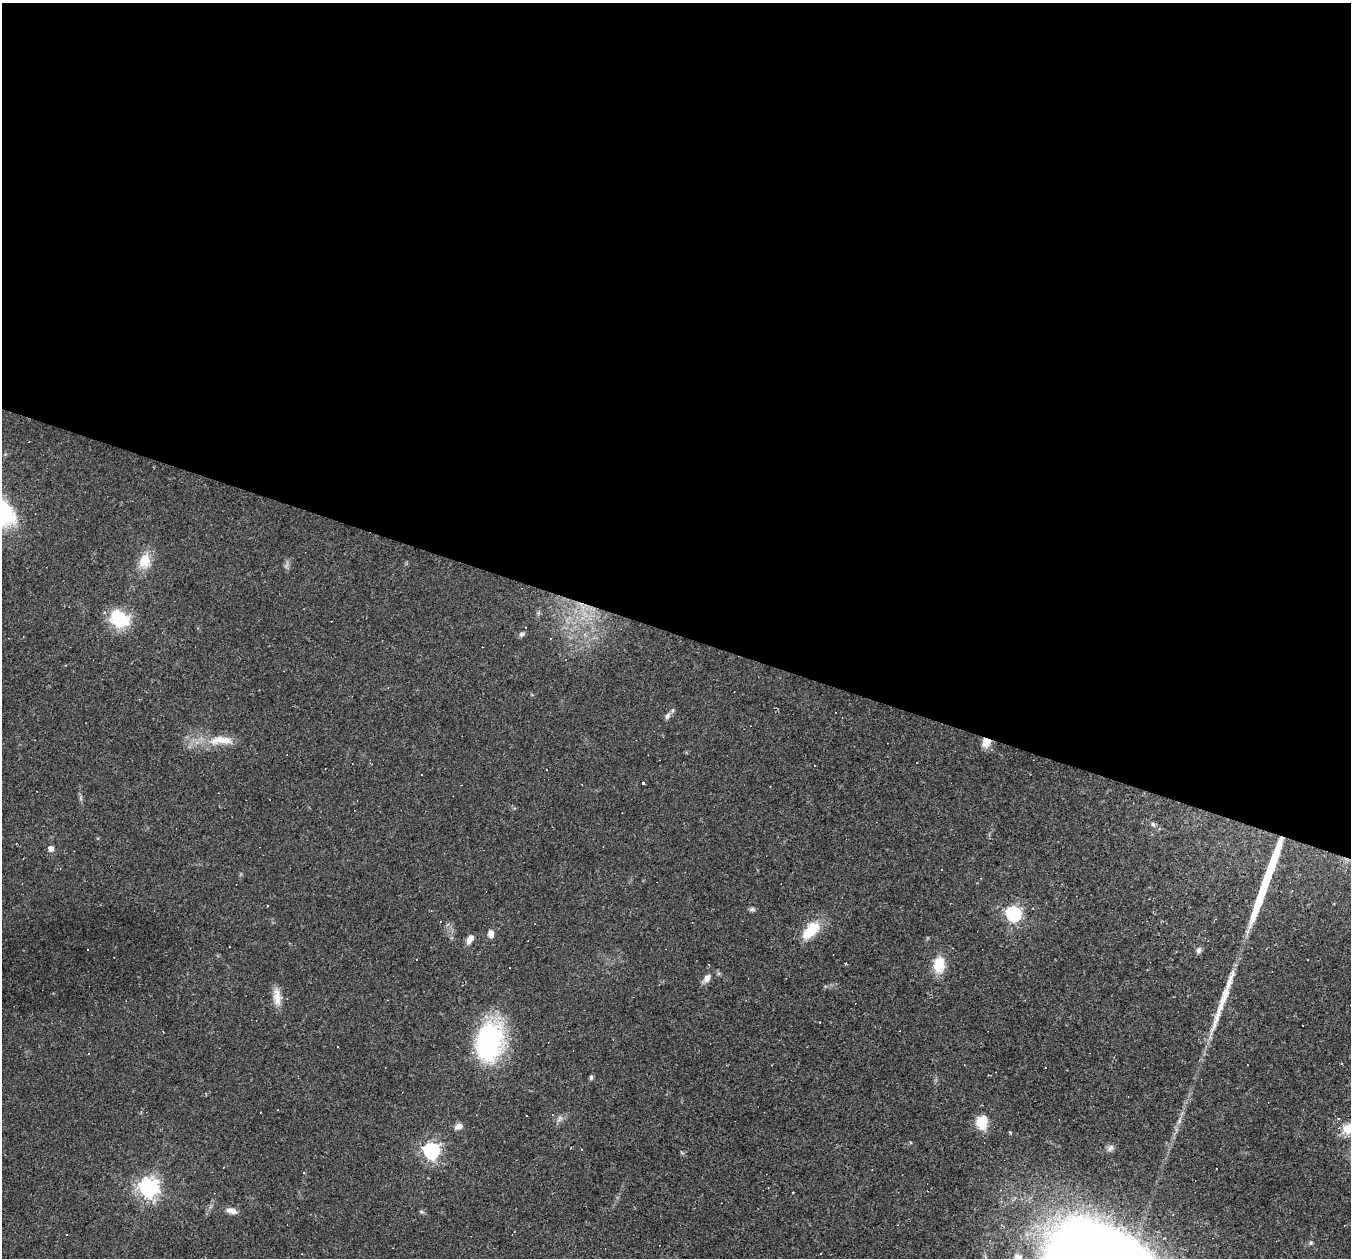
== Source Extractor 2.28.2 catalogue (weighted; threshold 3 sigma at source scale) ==
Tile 3 of 4 x 4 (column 3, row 1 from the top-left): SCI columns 2701-4049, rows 4030-5285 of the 5399 x 5416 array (HDU 1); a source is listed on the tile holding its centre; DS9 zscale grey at full resolution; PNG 1353 x 1260 px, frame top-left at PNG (2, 3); no overlay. Shown black and unused: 50% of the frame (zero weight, under 2 of 3 exposures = <1% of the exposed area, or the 3 px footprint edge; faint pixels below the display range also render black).
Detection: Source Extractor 2.28.2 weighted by HDU 2 'WHT'; one run over the whole footprint, this tile lists its part. Background 0.0351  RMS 0.0048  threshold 0.0214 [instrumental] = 3 sigma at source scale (4.5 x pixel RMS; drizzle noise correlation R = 1.50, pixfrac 1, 0.05/0.05 arcsec/px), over >= 5 px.
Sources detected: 61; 22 cosmic-ray / hot-pixel residue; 2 long thin detections or spike segments (spike, bleed or trail) — not listed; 3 inside a brighter listed object's ellipse — not listed separately; the other 34 listed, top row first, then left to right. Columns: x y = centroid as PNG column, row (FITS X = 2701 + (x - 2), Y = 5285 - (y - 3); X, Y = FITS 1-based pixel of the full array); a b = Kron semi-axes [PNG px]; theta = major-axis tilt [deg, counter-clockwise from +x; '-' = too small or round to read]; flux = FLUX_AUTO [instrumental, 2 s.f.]
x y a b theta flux
29 442 3 2 - 0.29
144 561 20 14 73 8.3
119 619 14 10 -36 34
521 634 7 6 - 1.2
667 716 10 6 59 1.5
221 740 38 11 0 11
986 742 10 9 - 5.9
643 783 3 3 - 4.7
1153 824 7 5 -53 0.94
51 848 5 5 - 3.1
267 906 3 2 - 0.58
752 909 8 5 17 0.94
1013 914 7 6 - 120
811 930 26 12 45 13
491 934 8 6 -87 3.3
470 939 11 6 60 2.9
88 950 3 3 - 0.86
1199 950 8 6 64 1.6
939 965 21 14 85 9.2
707 978 11 7 57 2.5
1188 996 3 2 - 0.27
277 997 23 9 -87 5
1303 1025 3 2 - 0.54
488 1042 37 24 78 78
591 1077 5 4 - 1.1
982 1122 16 12 82 9.5
458 1127 10 7 20 2.4
1349 1128 16 12 29 8.1
1110 1148 10 7 57 1.8
431 1151 7 6 - 150
149 1188 7 7 - 270
793 1192 3 2 - 0.5
232 1210 13 7 -13 3
1018 1258 10 9 - 2.6
Overlapping masked pixels (flux is a lower limit): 1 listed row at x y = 986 742
Isophote crosses this tile's border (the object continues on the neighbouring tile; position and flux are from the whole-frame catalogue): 2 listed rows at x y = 1349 1128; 1018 1258